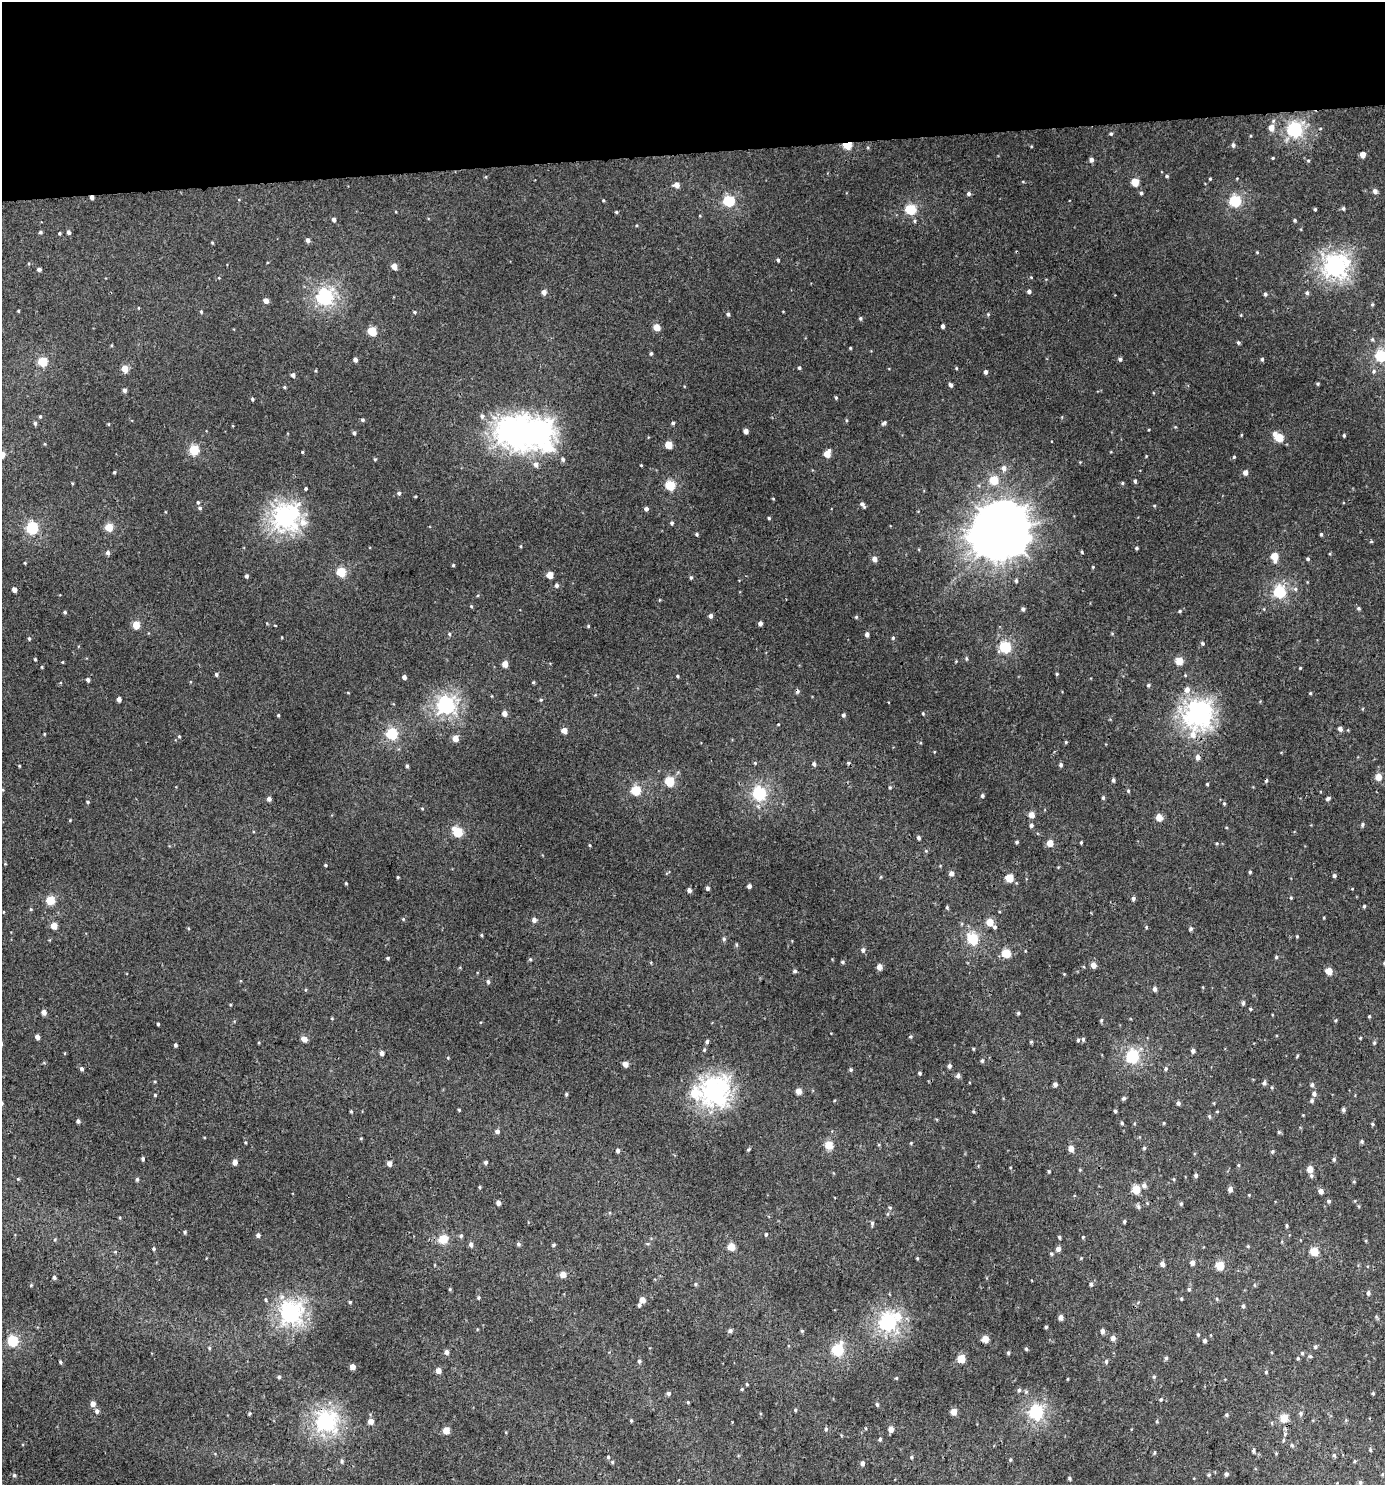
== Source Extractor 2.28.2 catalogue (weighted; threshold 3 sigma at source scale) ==
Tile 2 of 3 x 3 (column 2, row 1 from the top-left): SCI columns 1389-2771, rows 2971-4453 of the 4199 x 4457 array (HDU 1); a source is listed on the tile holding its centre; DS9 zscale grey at full resolution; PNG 1387 x 1487 px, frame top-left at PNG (2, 2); no overlay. Shown black and unused: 10% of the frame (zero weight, under 3 of 4 exposures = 1% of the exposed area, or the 3 px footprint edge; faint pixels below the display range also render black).
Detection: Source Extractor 2.28.2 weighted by HDU 2 'WHT'; one run over the whole footprint, this tile lists its part. Background 0.00555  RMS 0.0031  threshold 0.0141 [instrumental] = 3 sigma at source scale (4.5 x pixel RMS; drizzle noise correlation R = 1.50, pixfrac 1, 0.0396/0.0396 arcsec/px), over >= 5 px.
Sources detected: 435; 1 inside a brighter object's white glare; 3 cosmic-ray / hot-pixel residue — not listed; the other 431 listed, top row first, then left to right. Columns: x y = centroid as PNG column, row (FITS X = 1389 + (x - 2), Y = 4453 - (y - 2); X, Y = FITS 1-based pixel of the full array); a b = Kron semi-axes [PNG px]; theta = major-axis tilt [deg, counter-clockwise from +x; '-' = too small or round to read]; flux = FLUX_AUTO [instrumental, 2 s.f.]
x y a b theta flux
1271 128 6 5 - 2.2
1295 130 6 6 - 52
1111 134 4 4 - 0.39
847 145 5 4 - 12
1233 145 5 4 - 0.67
1363 154 4 4 - 2.4
1273 158 4 3 - 0.24
1091 160 5 5 - 0.93
1308 160 4 3 - 0.28
1167 176 4 3 - 0.39
1210 179 3 3 - 0.26
1135 182 5 5 - 6.5
676 185 5 4 - 1.9
1375 191 5 5 - 1
1141 193 4 4 - 0.47
969 194 5 4 - 0.69
92 197 4 3 - 1
603 200 4 3 - 0.26
729 201 5 5 - 21
1235 201 5 5 - 26
910 209 5 5 - 18
1315 209 3 3 - 0.37
1343 209 5 4 - 0.46
616 212 4 3 - 0.31
334 220 4 4 - 0.9
1295 220 4 4 - 0.39
40 232 4 4 - 0.42
69 232 4 4 - 0.64
59 233 3 3 - 0.31
308 240 5 4 - 0.79
212 243 4 3 - 0.27
1257 252 3 3 - 0.25
778 260 4 3 - 0.42
394 266 5 4 - 2.6
1335 266 8 8 - 120
39 269 4 3 - 0.65
1029 291 4 4 - 0.87
544 292 5 5 - 1.2
1307 293 5 5 - 0.54
1265 294 4 4 - 0.57
325 297 6 6 - 63
266 301 4 4 - 1.6
1372 304 4 4 - 0.34
18 311 3 3 - 0.25
201 312 4 4 - 0.3
414 312 4 3 - 0.39
728 314 4 4 - 0.52
860 318 5 4 - 0.44
943 326 4 3 - 0.74
657 327 5 4 - 3.8
372 331 5 5 - 10
1238 342 4 4 - 0.42
850 348 4 3 - 0.25
651 354 4 3 - 0.44
1381 356 5 5 - 26
1120 359 5 4 - 0.56
1262 359 4 3 - 0.5
355 360 4 3 - 1.1
42 362 5 5 - 12
799 368 4 3 - 0.42
956 368 4 3 - 0.28
125 369 5 4 - 4.2
1373 371 6 5 - 0.48
986 372 4 4 - 0.82
293 375 4 4 - 0.95
1318 384 4 4 - 0.33
951 385 5 4 - 0.76
284 387 4 4 - 0.34
124 390 4 4 - 0.88
836 398 4 4 - 0.32
252 399 4 3 - 0.45
40 416 5 3 - 0.32
482 416 6 5 - 0.77
363 420 5 4 - 0.46
35 423 5 4 - 0.48
673 423 5 4 - 0.46
884 423 7 4 36 0.55
746 431 4 4 - 1.6
354 433 4 4 - 0.53
537 434 15 11 -50 180
1275 434 5 5 - 1.1
1344 436 4 3 - 0.33
1279 437 5 5 - 8.2
668 445 5 4 - 5.5
194 450 5 5 - 15
302 452 3 3 - 0.29
2 454 4 4 - 2.8
827 454 6 4 65 4
1234 457 4 4 - 0.29
375 459 4 3 - 0.28
563 459 5 4 - 0.61
536 464 6 6 - 1.2
1004 468 7 6 - 1.3
114 472 3 3 - 0.39
1245 473 5 5 - 1.3
994 480 5 5 - 10
1135 481 5 4 - 0.44
1122 483 4 4 - 0.32
670 485 5 5 - 15
306 489 3 3 - 0.41
399 493 4 4 - 0.56
198 502 4 3 - 0.4
863 505 7 4 -55 0.79
200 508 4 4 - 0.51
646 509 4 4 - 0.82
285 517 8 8 - 130
769 518 4 3 - 0.32
303 522 9 8 - 2.4
672 523 4 4 - 0.48
109 527 5 4 - 7.4
32 528 6 5 - 26
1001 531 18 17 - 1400
697 534 4 4 - 0.36
1321 534 4 3 - 0.43
1136 548 4 3 - 0.39
1082 552 4 4 - 0.31
108 553 5 4 - 0.86
1274 557 6 5 - 5.8
875 559 5 5 - 1.6
1308 559 4 4 - 0.4
453 565 4 4 - 0.28
1093 567 3 3 - 0.24
341 572 5 5 - 13
550 575 5 4 - 4.2
246 576 4 4 - 0.62
691 577 5 4 - 0.38
1016 581 5 4 - 0.4
556 585 5 4 - 0.76
14 589 4 4 - 1.6
1279 592 6 5 - 30
471 606 4 3 - 0.27
1358 608 5 4 - 0.4
1023 609 4 4 - 0.65
1180 611 4 4 - 0.31
65 612 4 3 - 0.38
711 616 5 4 - 0.9
856 617 5 4 - 0.34
760 623 4 4 - 0.97
136 625 5 4 - 5.5
449 634 4 4 - 0.36
867 634 4 4 - 1.1
29 638 4 3 - 0.35
893 638 4 4 - 0.38
1202 643 5 4 - 0.43
1005 647 5 5 - 25
966 658 6 3 -89 0.36
35 659 3 2 - 0.32
1179 661 5 5 - 5.3
505 664 4 4 - 2.8
42 667 4 3 - 0.23
1300 668 3 3 - 0.22
216 674 4 4 - 0.53
1057 674 4 4 - 0.32
677 676 3 3 - 0.31
404 677 4 4 - 1.1
88 680 4 4 - 0.89
533 682 5 3 - 0.3
1148 685 4 4 - 0.38
1187 690 7 6 - 1.7
1310 693 4 3 - 0.26
119 699 4 4 - 1.4
541 700 5 3 - 0.28
446 705 6 6 - 80
504 713 5 4 - 1.8
923 713 4 3 - 0.25
1197 714 11 9 72 150
278 715 3 3 - 0.32
843 715 5 4 - 0.59
778 724 3 2 - 0.2
1340 729 5 4 - 1.1
564 730 4 4 - 2.6
392 733 5 5 - 22
179 736 4 3 - 0.25
455 738 5 4 - 3.1
1066 742 4 4 - 0.31
1198 757 5 5 - 1.4
755 763 5 4 - 0.31
814 764 5 4 - 0.68
1061 765 5 4 - 0.48
19 766 4 2 - 0.22
407 766 4 4 - 0.46
1378 777 5 4 - 4
1113 780 4 3 - 0.58
669 781 5 5 - 13
1207 784 3 3 - 0.29
636 790 5 5 - 13
1128 791 4 4 - 0.32
759 793 6 6 - 40
982 796 4 4 - 0.51
1103 798 5 4 - 0.38
1328 798 6 4 33 0.58
269 799 4 4 - 0.99
88 802 4 3 - 0.34
1224 803 4 4 - 0.34
422 808 4 3 - 0.24
1031 815 5 5 - 2.6
1159 817 5 5 - 3.4
1031 825 5 5 - 0.64
1362 825 5 4 - 0.45
458 832 6 5 - 15
918 837 4 4 - 0.56
1017 842 4 3 - 0.46
1081 842 3 3 - 0.33
1050 843 5 4 - 3.6
590 845 5 3 - 0.27
325 865 3 3 - 0.35
1250 872 4 4 - 0.37
951 873 5 5 - 1.3
1334 875 5 4 - 0.54
398 877 4 3 - 0.29
1009 878 5 5 - 7.4
346 883 4 3 - 0.26
749 886 4 4 - 0.93
707 888 5 4 - 0.55
689 890 4 4 - 1
1133 898 5 4 - 0.69
1291 898 4 3 - 0.27
50 900 5 5 - 11
1364 906 4 4 - 0.35
947 907 4 4 - 0.35
403 919 4 4 - 0.28
534 920 4 4 - 1.2
990 922 5 5 - 4.7
54 926 4 4 - 4
995 927 5 4 - 0.47
1191 929 5 4 - 0.49
481 935 5 3 - 0.29
1297 936 4 3 - 0.25
724 939 5 4 - 0.48
973 939 6 5 - 21
863 950 6 4 73 0.69
1006 953 5 5 - 10
1276 957 5 4 - 0.37
388 958 4 3 - 0.39
530 959 5 3 - 0.33
842 962 4 4 - 0.41
1384 963 5 3 - 0.34
1093 965 6 5 - 1.7
879 967 5 5 - 2
795 971 5 4 - 0.48
1329 971 5 4 - 4.8
488 982 5 4 - 0.54
1155 989 5 4 - 0.86
1243 1003 6 4 81 0.56
1250 1009 4 3 - 0.32
44 1012 4 4 - 1.6
1018 1013 4 4 - 0.39
1369 1016 3 3 - 0.29
1101 1020 5 3 - 0.31
158 1024 3 3 - 0.32
37 1037 4 4 - 1.6
910 1037 4 3 - 0.3
304 1039 5 4 - 2.3
1083 1039 5 4 - 0.49
1078 1040 5 4 - 0.39
707 1042 5 4 - 0.54
1031 1042 4 4 - 0.32
1374 1043 4 4 - 0.34
175 1045 4 3 - 0.61
704 1050 5 4 - 0.31
1193 1051 5 4 - 0.79
382 1053 4 4 - 1.2
1132 1056 6 6 - 40
448 1058 5 3 - 0.25
982 1061 5 4 - 0.46
625 1064 4 4 - 2.6
949 1066 5 4 - 0.62
82 1069 5 4 - 0.59
851 1069 5 4 - 0.41
1166 1069 4 4 - 0.41
920 1073 4 3 - 0.39
958 1076 5 5 - 0.76
1264 1083 5 4 - 0.62
1055 1084 4 4 - 0.88
1312 1085 5 4 - 0.57
714 1091 9 9 - 150
799 1091 4 4 - 2.7
694 1093 11 9 -6 7.1
566 1094 4 4 - 0.38
1314 1094 5 5 - 0.82
155 1095 3 3 - 0.29
1123 1098 5 4 - 0.48
1312 1101 5 4 - 0.5
1178 1103 5 5 - 0.61
459 1110 3 3 - 0.29
1343 1110 4 4 - 0.65
351 1111 3 3 - 0.28
1115 1111 4 4 - 0.39
1209 1116 5 4 - 0.36
78 1121 5 4 - 0.64
1122 1123 4 4 - 0.35
1164 1123 4 3 - 0.22
1372 1124 4 3 - 0.37
497 1131 5 5 - 0.77
1362 1141 5 4 - 0.41
829 1145 5 5 - 7.6
1144 1148 4 4 - 0.38
748 1149 5 4 - 0.37
1071 1149 4 4 - 2.7
618 1150 4 4 - 0.68
1272 1151 5 4 - 0.4
143 1159 4 4 - 0.48
1334 1159 5 4 - 0.44
235 1162 4 4 - 1.8
486 1162 4 4 - 0.54
389 1163 4 4 - 1.7
1238 1165 5 3 - 0.3
1310 1169 5 4 - 3
1049 1171 4 3 - 0.31
1196 1175 4 4 - 0.62
1311 1176 6 4 -70 0.51
18 1179 4 3 - 0.26
137 1179 5 4 - 0.44
1174 1179 5 3 - 0.29
1144 1186 6 5 - 1
480 1187 5 3 - 0.28
1230 1189 5 5 - 1.2
1136 1190 5 5 - 8.6
1321 1191 4 4 - 1.9
1249 1195 3 3 - 0.21
1329 1201 5 4 - 0.49
498 1203 4 4 - 1.3
1181 1204 4 4 - 0.38
890 1207 5 3 - 0.32
1138 1207 6 5 - 0.57
1124 1221 4 3 - 0.43
872 1223 6 5 - 0.5
1287 1226 5 3 - 0.36
185 1232 5 4 - 0.41
766 1234 4 4 - 0.38
258 1235 4 4 - 0.82
461 1236 6 4 68 0.48
1059 1237 4 3 - 0.39
1083 1237 4 3 - 0.26
443 1239 5 5 - 11
518 1244 5 4 - 0.56
471 1245 5 5 - 0.75
554 1245 5 4 - 0.37
731 1247 5 4 - 6.4
154 1249 4 4 - 0.39
1058 1249 5 4 - 1.4
1314 1251 5 5 - 9.2
1051 1254 4 4 - 0.37
917 1258 4 3 - 0.3
1192 1262 5 4 - 1.3
1162 1264 4 4 - 1.3
1220 1265 5 5 - 9.1
563 1274 5 4 - 3.3
54 1277 5 4 - 0.53
695 1284 5 3 - 0.34
1091 1284 4 4 - 0.51
31 1285 4 4 - 0.28
1189 1289 5 4 - 0.4
1368 1293 5 4 - 0.66
479 1298 5 3 - 0.32
266 1300 4 3 - 0.35
642 1300 5 4 - 2.4
350 1302 4 3 - 0.33
639 1305 5 3 - 0.5
1243 1306 5 4 - 0.47
291 1313 7 7 - 99
898 1316 13 11 -20 4.3
1061 1317 4 4 - 1.9
888 1322 6 6 - 76
1046 1327 4 3 - 0.34
730 1331 6 5 - 0.59
802 1331 5 3 - 0.31
1102 1331 5 4 - 0.92
1198 1335 4 4 - 0.37
1113 1338 5 5 - 1.2
985 1339 5 5 - 3.6
12 1341 5 5 - 20
1205 1341 4 4 - 0.56
1315 1347 5 4 - 0.53
1026 1349 4 3 - 0.37
837 1350 6 5 - 26
447 1352 5 4 - 0.93
1008 1353 5 4 - 0.42
1302 1353 5 4 - 0.38
1310 1356 5 4 - 0.38
1166 1358 5 5 - 0.44
1298 1358 4 4 - 0.35
961 1359 5 5 - 7.2
639 1361 5 5 - 0.49
1106 1361 5 4 - 0.47
60 1362 4 3 - 0.41
352 1367 4 4 - 2.1
438 1370 4 4 - 2
1266 1372 4 4 - 0.31
279 1377 5 4 - 0.4
1154 1377 4 4 - 0.34
896 1378 4 4 - 0.28
747 1384 4 3 - 0.28
742 1389 4 3 - 0.29
1019 1390 5 5 - 0.46
668 1393 5 5 - 0.63
1373 1393 4 3 - 0.35
1161 1399 4 3 - 0.33
688 1402 4 3 - 0.27
93 1404 5 4 - 1.8
877 1404 5 4 - 0.45
795 1410 4 3 - 0.35
97 1411 6 5 - 0.72
954 1412 4 4 - 3.5
1036 1412 6 6 - 49
249 1413 4 3 - 0.37
1301 1413 6 5 - 0.57
1227 1415 5 3 - 0.38
1284 1418 5 5 - 6.4
631 1420 4 3 - 0.31
371 1421 4 4 - 2.3
326 1422 7 7 - 90
826 1429 5 5 - 0.44
891 1429 5 4 - 1.9
446 1431 4 4 - 3.9
880 1439 4 4 - 0.47
1284 1440 5 3 - 0.31
1292 1445 6 4 -45 0.41
1370 1450 5 3 - 0.33
1253 1451 5 4 - 0.52
1334 1455 5 4 - 0.45
608 1457 4 4 - 0.34
912 1457 5 3 - 0.33
342 1461 5 5 - 0.42
1354 1461 5 3 - 0.29
612 1462 4 4 - 0.37
862 1463 5 4 - 0.97
1226 1474 4 4 - 0.65
14 1475 5 4 - 0.4
1209 1475 5 4 - 0.41
1070 1479 5 4 - 0.39
Overlapping masked pixels (flux is a lower limit): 3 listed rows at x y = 847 145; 92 197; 1198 757
Isophote crosses this tile's border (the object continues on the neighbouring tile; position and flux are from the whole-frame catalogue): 3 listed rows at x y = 1381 356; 2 454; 1384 963
Unlisted compact peaks at least as high as the median listed source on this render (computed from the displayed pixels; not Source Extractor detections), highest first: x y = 588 626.